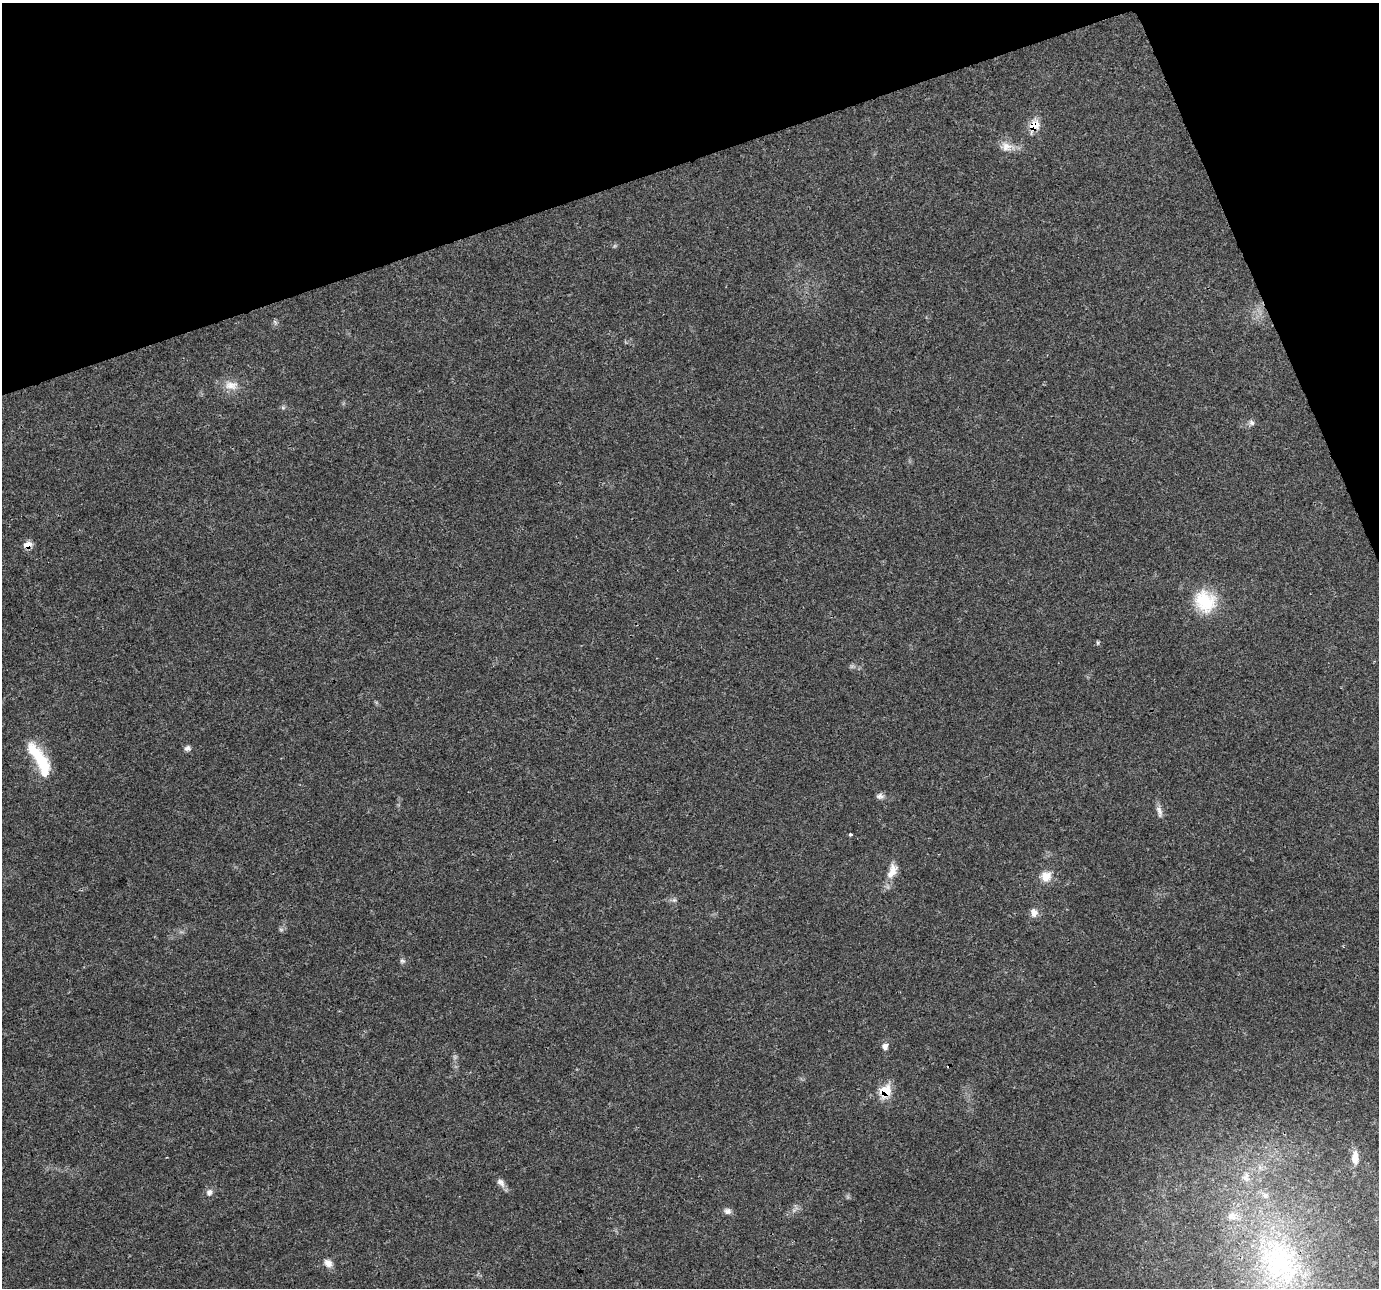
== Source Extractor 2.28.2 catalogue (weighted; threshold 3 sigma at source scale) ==
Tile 3 of 4 x 4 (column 3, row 1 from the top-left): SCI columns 2755-4131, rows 3938-5223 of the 5511 x 5353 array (HDU 1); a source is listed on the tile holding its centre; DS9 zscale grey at full resolution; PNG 1381 x 1290 px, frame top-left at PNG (2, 3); no overlay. Shown black and unused: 17% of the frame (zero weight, under 3 of 4 exposures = <1% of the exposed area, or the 3 px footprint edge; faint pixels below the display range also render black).
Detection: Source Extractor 2.28.2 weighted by HDU 2 'WHT'; one run over the whole footprint, this tile lists its part. Background 0.0514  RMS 0.0037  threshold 0.0168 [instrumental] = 3 sigma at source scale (4.5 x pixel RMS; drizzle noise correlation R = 1.50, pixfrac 1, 0.0396/0.0396 arcsec/px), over >= 5 px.
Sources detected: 32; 1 inside a brighter object's white glare — not listed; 2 inside a brighter listed object's ellipse — not listed separately; the other 29 listed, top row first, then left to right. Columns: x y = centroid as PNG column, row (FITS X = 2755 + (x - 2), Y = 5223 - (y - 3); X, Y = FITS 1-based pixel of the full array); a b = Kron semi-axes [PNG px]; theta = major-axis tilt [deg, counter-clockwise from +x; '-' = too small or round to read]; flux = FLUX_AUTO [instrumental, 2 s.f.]
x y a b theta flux
1034 126 11 8 60 7.6
1006 146 17 13 -17 4
231 385 19 12 -2 4.6
283 408 7 4 -19 0.58
1251 423 8 7 - 1.2
27 545 8 6 30 3.8
1205 601 31 26 -54 16
1098 643 6 4 -90 0.49
187 748 8 7 - 1.2
39 757 44 14 -52 15
880 796 10 7 -16 1.4
1159 811 17 6 -72 2
850 834 3 3 - 0.94
892 871 22 11 68 5
1046 876 14 13 - 4.5
674 900 5 5 - 0.74
1034 913 12 9 -85 2.3
281 930 6 4 -19 0.62
402 961 7 6 - 0.82
885 1046 7 7 - 1.8
949 1066 3 3 - 1.7
885 1091 9 7 59 13
1355 1158 19 9 88 3.9
1246 1177 14 9 -89 2.9
501 1183 14 8 -49 2
209 1192 10 8 56 1.7
727 1211 10 8 -11 1.5
1280 1262 73 53 -57 80
328 1263 12 9 -46 2.4
Overlapping masked pixels (flux is a lower limit): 4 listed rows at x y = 1034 126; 27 545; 949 1066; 885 1091